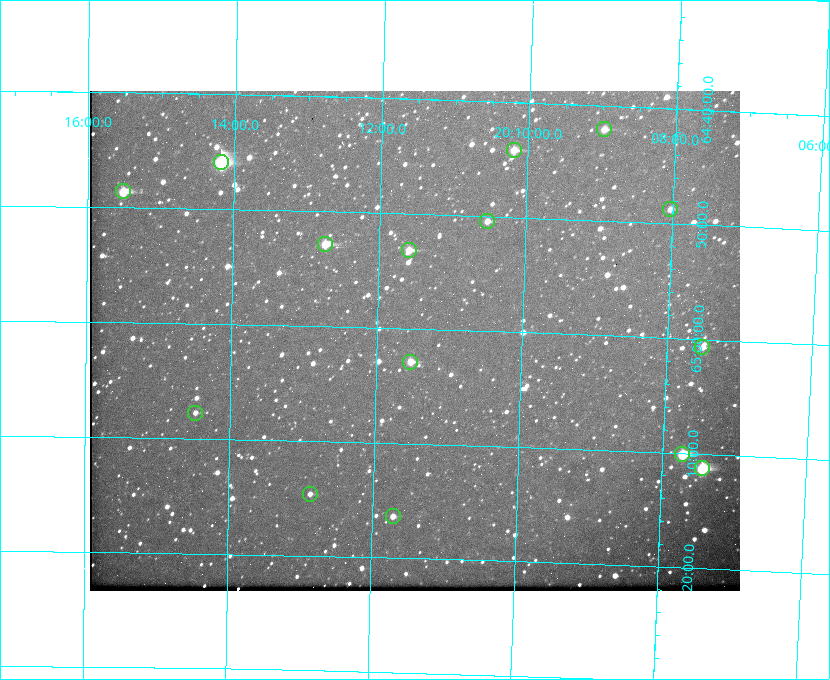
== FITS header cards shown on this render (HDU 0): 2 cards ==
NAXIS1  =                  650
NAXIS2  =                  500

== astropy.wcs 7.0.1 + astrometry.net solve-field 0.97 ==
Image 650 x 500 px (HDU 0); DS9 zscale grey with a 90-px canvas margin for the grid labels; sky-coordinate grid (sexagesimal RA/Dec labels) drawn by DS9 from the SOLVED WCS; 15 Tycho-2 reference stars matched to detected sources circled (green)
Header WCS: none
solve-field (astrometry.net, Tycho-2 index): SOLVED blind (the file carries no WCS)
Solved WCS: RA---TAN-SIP/DEC--TAN-SIP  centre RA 20:11:29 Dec +65:01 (302.87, +65.02 deg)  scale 5.23 arcsec/px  FOV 56.7' x 43.6'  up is +178 deg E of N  parity flipped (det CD > 0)
(file carries no celestial WCS; the grid is the blind solution)
Tycho-2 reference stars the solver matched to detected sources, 15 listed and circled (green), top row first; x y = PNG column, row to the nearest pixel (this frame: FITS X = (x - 90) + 1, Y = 500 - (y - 91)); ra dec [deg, ICRS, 3 dp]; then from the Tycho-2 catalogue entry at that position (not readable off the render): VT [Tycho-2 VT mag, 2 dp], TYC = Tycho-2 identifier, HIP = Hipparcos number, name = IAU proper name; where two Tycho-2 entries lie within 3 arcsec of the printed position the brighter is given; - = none
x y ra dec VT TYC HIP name
604 129 302.245 +64.701 10.15 4240-635-1 - -
514 150 302.549 +64.736 9.65 4240-950-1 - -
221 162 303.544 +64.765 7.36 4240-620-1 99731 -
123 191 303.878 +64.810 8.93 4240-794-1 - -
670 209 302.008 +64.813 10.38 4240-809-1 - -
487 221 302.633 +64.841 10.69 4240-985-1 - -
325 244 303.184 +64.880 9.02 4240-488-1 - -
409 250 302.897 +64.886 9.40 4240-717-1 - -
702 347 301.878 +65.011 10.80 4240-59-1 - -
410 362 302.882 +65.048 10.25 4240-98-1 - -
195 413 303.620 +65.129 11.18 4240-34-1 - -
682 454 301.932 +65.168 8.01 4240-866-1 99147 -
702 468 301.862 +65.188 7.70 4240-604-1 99125 -
310 494 303.217 +65.244 11.17 4240-236-1 - -
393 516 302.928 +65.273 10.74 4240-760-1 - -